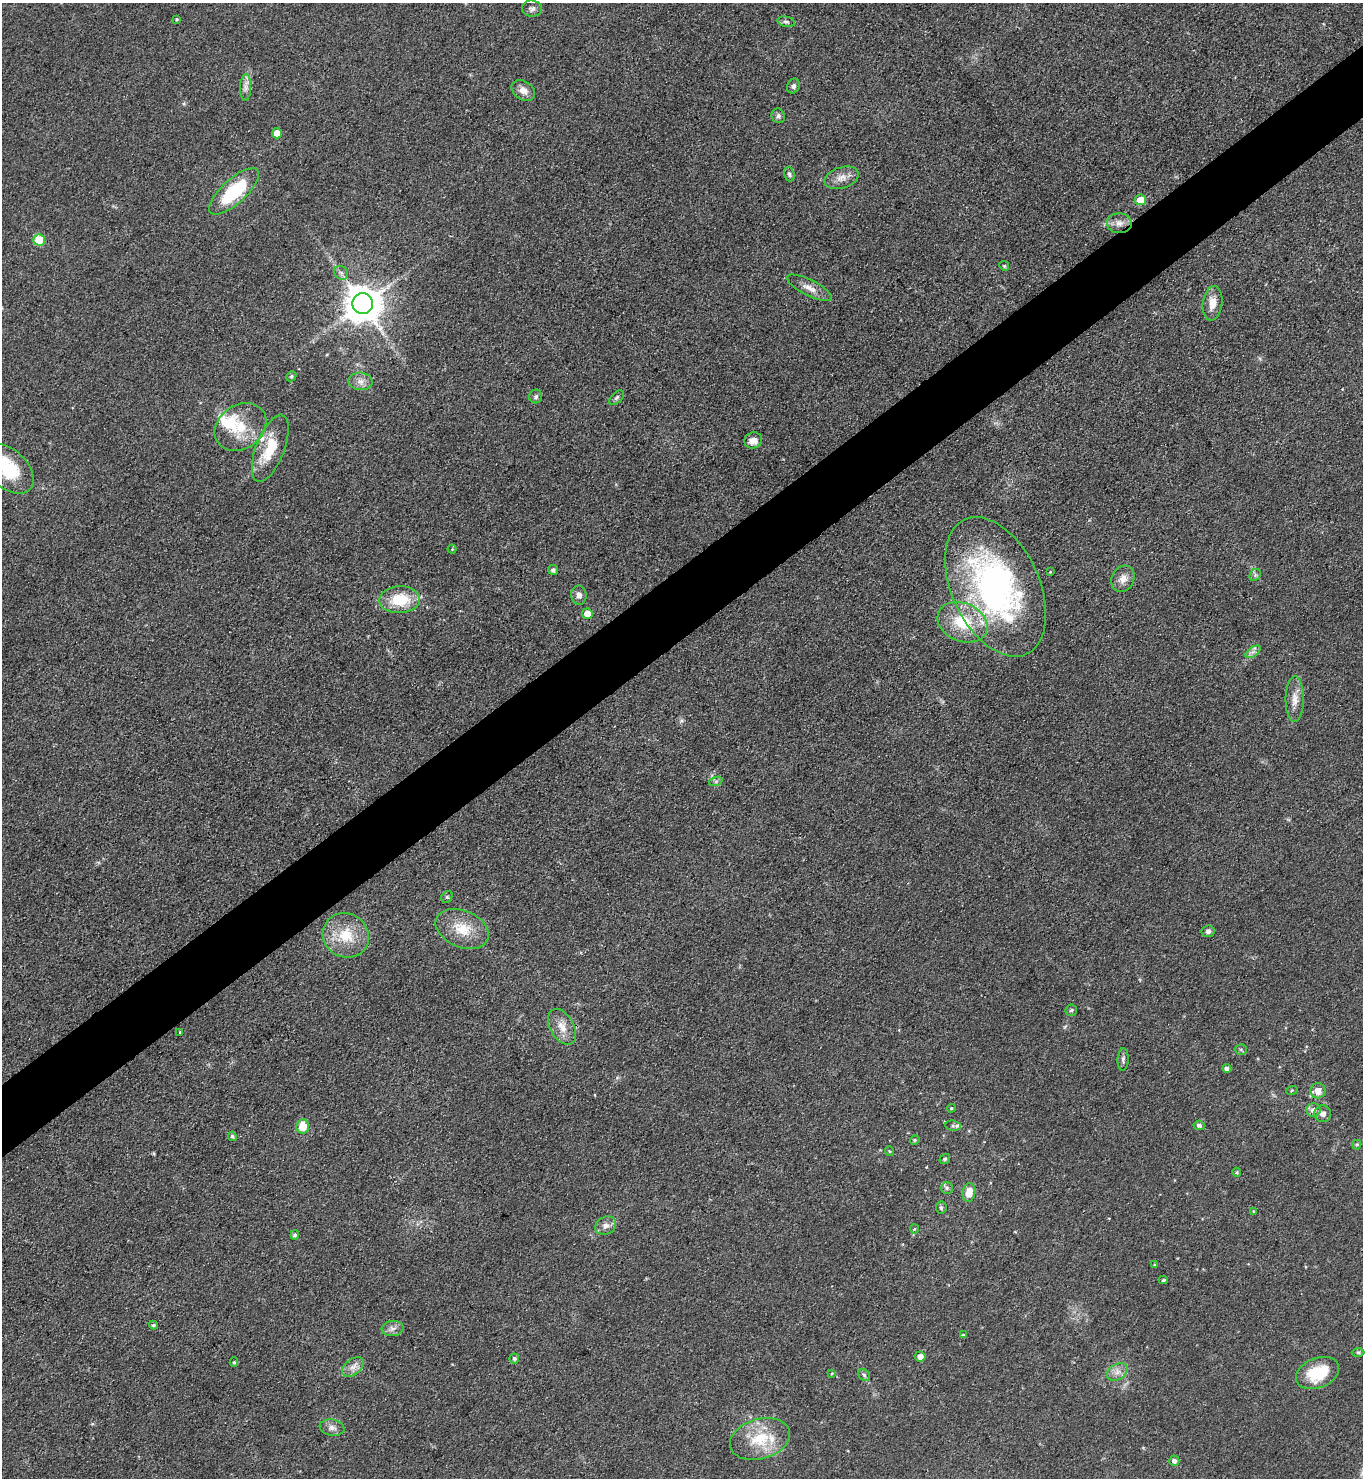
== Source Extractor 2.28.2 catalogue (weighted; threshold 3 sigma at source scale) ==
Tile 10 of 4 x 4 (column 2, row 3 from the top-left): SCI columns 1520-2880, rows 1479-2954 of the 5901 x 5907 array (HDU 1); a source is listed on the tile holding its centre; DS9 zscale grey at full resolution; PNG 1365 x 1480 px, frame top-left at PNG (2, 3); each listed source drawn as its Kron ellipse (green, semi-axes under 4 px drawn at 4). Shown black and unused: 5% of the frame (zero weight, under 3 of 4 exposures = <1% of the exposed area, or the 3 px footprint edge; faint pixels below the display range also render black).
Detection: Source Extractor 2.28.2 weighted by HDU 2 'WHT'; one run over the whole footprint, this tile lists its part. Background 0.0826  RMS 0.0067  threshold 0.0302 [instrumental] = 3 sigma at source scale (4.5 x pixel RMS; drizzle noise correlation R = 1.50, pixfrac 1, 0.05/0.05 arcsec/px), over >= 5 px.
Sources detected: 93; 1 inside a brighter object's white glare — neither listed nor drawn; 4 inside a brighter listed object's ellipse — not listed separately; the other 88 listed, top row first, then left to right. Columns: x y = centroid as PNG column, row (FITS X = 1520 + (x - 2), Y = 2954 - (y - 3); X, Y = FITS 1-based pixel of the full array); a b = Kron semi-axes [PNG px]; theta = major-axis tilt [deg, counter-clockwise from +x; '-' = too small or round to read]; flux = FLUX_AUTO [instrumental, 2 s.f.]
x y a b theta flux
532 9 10 8 -5 2.4
177 19 4 3 - 0.8
786 22 9 5 -11 1.8
793 86 8 6 67 2
246 87 13 5 87 3.5
523 90 13 9 -35 5.1
778 116 7 6 - 2.2
277 133 5 5 - 9
789 174 7 5 -71 1.4
842 178 18 10 16 6.1
234 191 31 12 42 43
1140 200 5 5 - 12
1119 223 12 10 -4 5.1
39 240 5 5 - 21
1004 266 5 4 - 0.99
341 273 7 6 - 2.1
809 288 25 8 -27 6.6
1212 303 17 9 82 7.4
363 304 10 10 - 1900
291 376 5 4 - 1.1
361 381 12 9 -4 4.6
536 397 7 6 - 1.8
617 398 9 5 45 1.6
240 427 27 22 36 23
753 440 9 8 - 4.8
270 448 35 14 69 22
8 469 30 19 -43 31
452 549 4 4 - 0.61
553 570 5 5 - 2.2
1050 572 3 3 - 0.54
1255 575 6 5 - 1.5
1123 579 14 11 63 5.7
995 587 74 44 -65 210
579 595 9 7 -81 3.3
400 600 20 13 3 24
587 614 5 5 - 9.2
962 622 26 19 -23 32
1253 652 9 4 36 2.3
1295 699 23 9 89 7.4
716 781 7 4 19 1.3
447 897 6 5 - 1.1
462 929 28 18 -23 19
1208 931 6 6 - 1.9
346 935 23 22 - 23
1071 1010 6 5 - 1.6
562 1027 19 12 -60 8.6
180 1032 3 2 - 0.54
1241 1049 6 5 - 1.2
1123 1059 11 5 87 2
1227 1068 4 4 - 2.2
1292 1090 6 3 20 0.81
1318 1091 7 7 - 6.1
951 1108 4 3 - 0.77
1313 1110 7 7 - 3.7
1323 1114 8 8 - 3.5
1199 1125 5 4 - 2
303 1126 7 6 - 13
953 1126 7 5 -8 1.4
232 1136 5 4 - 1.5
915 1140 5 4 - 0.91
1357 1145 5 4 - 0.96
889 1151 5 3 - 0.73
945 1159 5 5 - 1.4
1237 1172 4 3 - 0.85
947 1188 6 6 - 1.6
969 1193 9 6 80 12
941 1208 6 5 - 1.4
1253 1211 3 3 - 0.49
606 1226 11 8 26 3.9
914 1229 5 4 - 0.73
295 1235 4 4 - 1.6
1154 1265 4 3 - 0.71
1163 1280 4 3 - 0.97
153 1325 4 3 - 1.1
392 1328 11 7 7 3.3
963 1335 3 3 - 0.85
1358 1352 6 4 -1 1.1
920 1356 5 5 - 5.3
514 1358 5 5 - 1.6
234 1362 5 4 - 0.87
353 1367 12 7 39 4.4
1117 1372 11 7 31 4.3
832 1373 4 3 - 0.61
1318 1373 22 15 22 27
864 1375 6 5 - 1.6
332 1428 12 8 -11 3.6
760 1439 30 20 16 27
1174 1461 5 5 - 2.4
Isophote crosses this tile's border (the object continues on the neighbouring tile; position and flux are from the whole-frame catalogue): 1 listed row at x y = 8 469